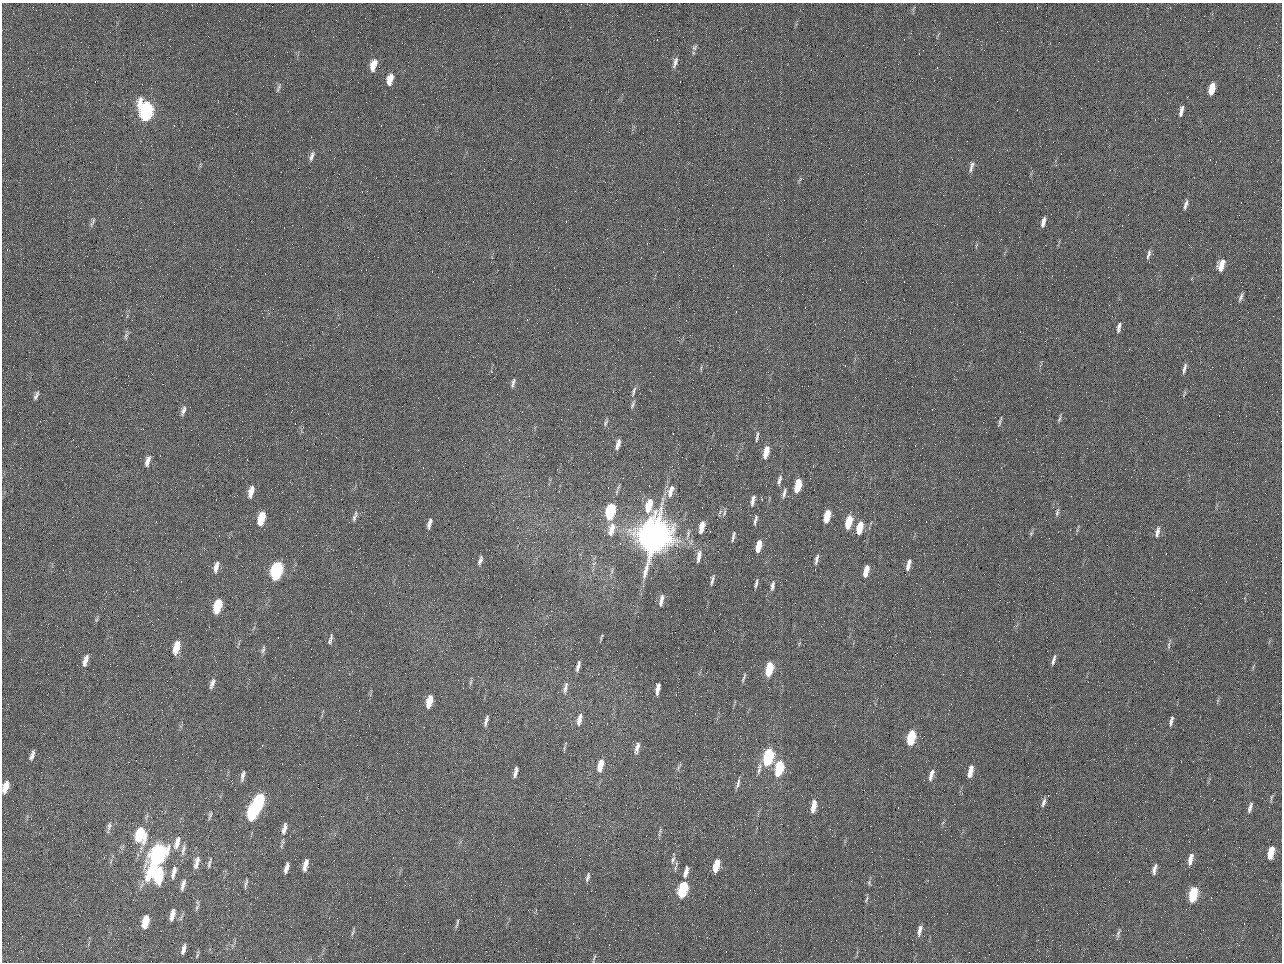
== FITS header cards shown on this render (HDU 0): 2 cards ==
NAXIS1  =                 1280 / length of data axis 1
NAXIS2  =                  960 / length of data axis 2

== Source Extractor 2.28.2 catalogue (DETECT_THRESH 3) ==
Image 1280 x 960 px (HDU 0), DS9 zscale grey, 1 PNG px = 1 image px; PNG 1284 x 964 px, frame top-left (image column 1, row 960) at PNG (2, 3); no overlay
Background 2550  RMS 180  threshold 552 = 3 sigma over >= 5 px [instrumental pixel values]
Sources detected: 146; all 146 listed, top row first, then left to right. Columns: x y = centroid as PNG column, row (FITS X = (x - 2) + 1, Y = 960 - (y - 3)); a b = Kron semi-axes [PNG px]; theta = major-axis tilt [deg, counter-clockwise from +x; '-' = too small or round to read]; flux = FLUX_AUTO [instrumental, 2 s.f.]
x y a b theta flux
694 48 9 6 52 3.4e+04
984 50 2 2 - 6.3e+04
675 62 15 5 75 5.7e+04
373 65 14 7 71 1.5e+05
390 79 13 7 77 1.5e+05
278 88 14 4 65 3.2e+04
1211 89 11 5 76 2.0e+05
146 111 13 9 -90 2.3e+06
1181 111 13 5 77 6.8e+04
311 156 13 5 71 4.9e+04
971 167 14 5 73 5.4e+04
1185 205 13 4 76 4.9e+04
93 222 14 4 64 3.2e+04
1043 222 12 5 76 7.1e+04
1148 254 13 5 73 4.3e+04
1221 265 12 6 73 1.6e+05
1241 297 12 5 69 3.9e+04
1119 327 13 5 76 5.5e+04
126 336 10 5 74 3.3e+04
1184 368 13 4 76 4.8e+04
513 383 13 4 73 3.7e+04
633 391 16 4 72 4.3e+04
36 396 10 4 66 3.8e+04
632 405 11 4 66 2.7e+04
183 411 14 6 71 5.5e+04
1059 419 11 3 76 2.4e+04
999 422 12 3 78 2.3e+04
606 423 10 4 67 2.4e+04
986 432 2 2 - 7.8e+03
757 437 12 3 80 3.1e+04
618 444 11 4 75 6.6e+04
766 452 12 5 76 1.8e+05
147 461 15 6 73 7.0e+04
779 480 11 4 72 3.7e+04
798 486 11 5 77 3.6e+05
251 491 13 6 74 1.2e+05
671 491 18 8 73 1.3e+05
784 493 13 4 76 4.1e+04
753 500 12 4 76 5.6e+04
649 505 14 6 76 2.9e+05
610 511 11 6 78 9.8e+05
1057 512 11 5 78 3.2e+04
724 513 9 4 78 2.7e+04
827 516 11 5 75 3.0e+05
355 517 15 5 74 4.4e+04
261 518 11 5 76 3.4e+05
755 520 12 4 78 3.7e+04
849 522 11 5 75 3.6e+05
429 524 11 4 74 5.9e+04
702 527 12 5 76 1.5e+05
859 528 11 5 76 2.5e+05
611 529 17 8 75 1.5e+05
1157 532 13 6 78 6.4e+04
1031 533 7 5 65 2.1e+04
654 536 23 17 71 1.2e+07
733 536 12 3 78 3.2e+04
758 546 11 5 75 2.1e+05
699 556 15 5 79 8.1e+04
816 559 13 4 77 5.0e+04
480 560 10 4 71 4.2e+04
908 565 12 4 76 7.9e+04
216 567 13 5 77 7.5e+04
277 571 12 6 74 2.0e+06
866 571 11 4 76 1.6e+05
712 580 13 4 79 4.0e+04
756 583 12 3 77 3.2e+04
772 586 13 5 80 4.8e+04
661 600 14 5 78 7.4e+04
218 606 11 6 76 4.8e+05
96 620 6 4 71 1.7e+04
601 637 10 2 75 1.5e+04
330 639 14 4 75 4.1e+04
1169 645 10 4 86 3.0e+04
176 647 14 6 75 2.2e+05
263 649 12 5 79 3.5e+04
85 660 14 6 72 8.9e+04
1054 660 14 4 74 5.0e+04
578 666 11 3 75 5.2e+04
769 669 11 5 77 5.3e+05
744 678 13 4 69 3.0e+04
212 683 13 5 67 5.8e+04
470 683 8 3 71 2.0e+04
565 688 15 5 78 5.5e+04
658 689 11 4 79 8.5e+04
429 701 11 5 76 2.0e+05
579 720 15 5 77 8.9e+04
486 721 13 4 75 5.0e+04
1171 721 12 4 76 4.5e+04
911 737 11 5 77 6.4e+05
637 748 13 5 76 8.2e+04
32 755 11 4 72 5.3e+04
768 757 12 5 76 1.4e+06
600 765 13 5 76 2.1e+05
679 767 12 3 62 2.5e+04
759 768 17 5 82 6.0e+04
779 768 12 5 76 7.4e+05
970 771 12 5 77 1.5e+05
515 772 11 4 75 5.9e+04
931 775 14 5 74 8.3e+04
243 776 14 5 77 4.9e+04
738 783 13 4 75 4.3e+04
5 787 11 5 71 1.5e+05
1271 798 10 3 80 2.1e+04
259 802 13 5 78 1.4e+06
1043 802 12 5 72 4.3e+04
814 806 13 5 78 1.6e+05
1250 808 15 5 73 5.2e+04
253 811 13 6 78 1.5e+06
210 815 11 4 72 2.6e+04
109 827 18 5 74 4.6e+04
284 829 17 6 75 8.6e+04
660 830 9 3 77 2.3e+04
140 835 15 10 85 5.0e+05
177 842 18 7 74 1.0e+05
183 850 18 5 77 5.4e+04
1271 852 11 5 77 2.5e+05
157 855 23 8 66 3.4e+06
673 859 10 5 70 3.7e+04
1190 859 14 5 76 9.8e+04
196 862 16 6 75 8.0e+04
209 863 11 3 76 2.7e+04
305 865 13 5 76 1.1e+05
716 865 11 5 76 3.1e+05
676 866 18 3 79 3.4e+04
286 868 12 4 75 7.3e+04
1154 869 13 5 74 6.3e+04
174 872 16 5 76 8.2e+04
686 872 12 5 73 8.9e+04
158 875 13 7 84 7.1e+05
588 877 13 4 74 3.8e+04
246 883 15 3 76 2.8e+04
869 883 7 4 -73 2.1e+04
183 885 14 5 75 6.1e+04
683 889 11 5 75 1.1e+06
1193 894 11 5 76 6.7e+05
866 899 10 4 67 2.4e+04
197 907 10 4 64 2.7e+04
172 915 12 5 77 9.4e+04
145 922 11 5 78 2.6e+05
457 923 13 3 76 2.5e+04
919 931 14 5 76 7.1e+04
353 932 11 3 71 2.5e+04
1118 933 14 4 69 3.2e+04
183 949 12 5 74 5.5e+04
197 955 7 4 71 1.7e+04
594 957 9 4 64 2.1e+04
At the frame edge (FLAGS 8, measured only in part): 1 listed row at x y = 5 787